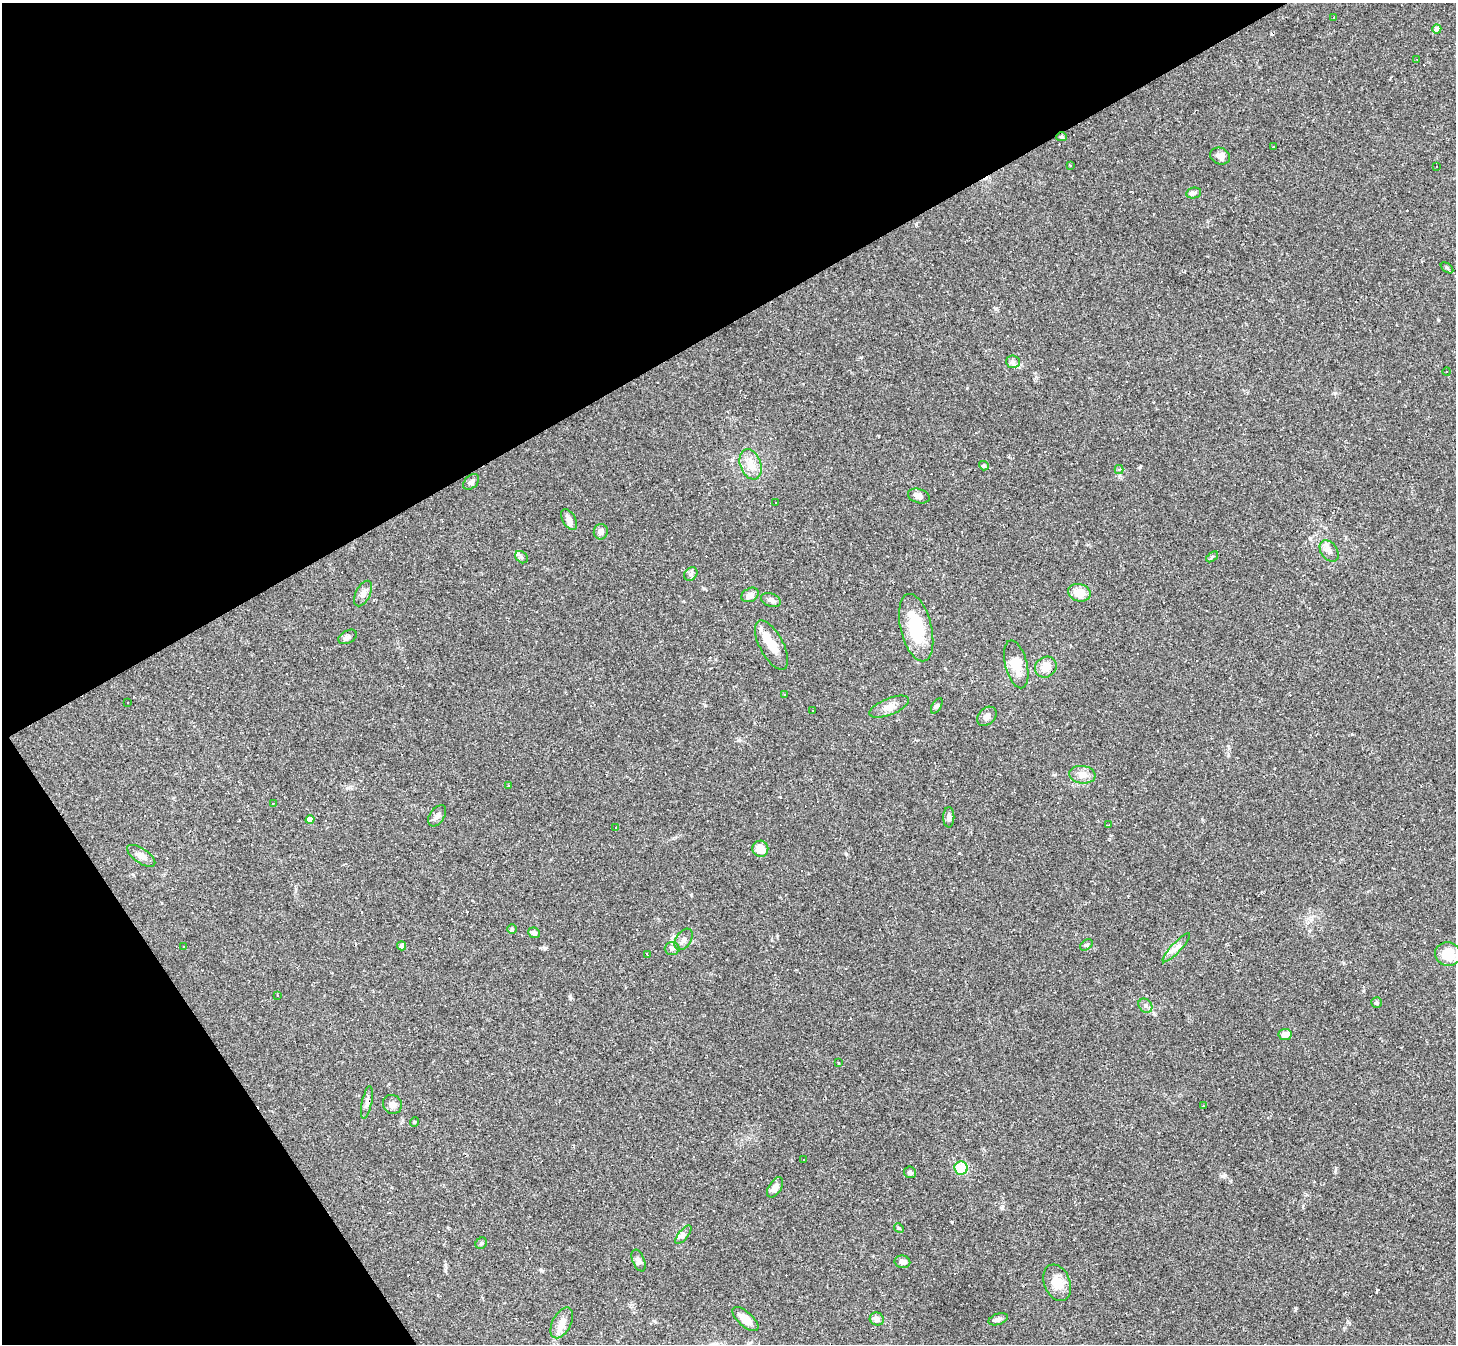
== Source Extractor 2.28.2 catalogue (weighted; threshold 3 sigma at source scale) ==
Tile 5 of 4 x 4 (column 1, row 2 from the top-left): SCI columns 1-1454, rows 2974-4315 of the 5818 x 5809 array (HDU 1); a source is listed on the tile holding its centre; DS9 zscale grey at full resolution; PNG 1458 x 1346 px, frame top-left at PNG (2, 3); each listed source drawn as its Kron ellipse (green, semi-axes under 4 px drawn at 4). Shown black and unused: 31% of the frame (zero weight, under 2 of 3 exposures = <1% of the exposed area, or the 3 px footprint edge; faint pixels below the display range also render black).
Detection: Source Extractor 2.28.2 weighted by HDU 2 'WHT'; one run over the whole footprint, this tile lists its part. Background 0.0487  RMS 0.0051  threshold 0.0227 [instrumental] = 3 sigma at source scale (4.5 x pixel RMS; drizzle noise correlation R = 1.50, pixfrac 1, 0.05/0.05 arcsec/px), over >= 5 px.
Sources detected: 147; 1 inside a brighter object's white glare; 63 cosmic-ray / hot-pixel residue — neither listed nor drawn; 1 inside a brighter listed object's ellipse — not listed separately; the other 82 listed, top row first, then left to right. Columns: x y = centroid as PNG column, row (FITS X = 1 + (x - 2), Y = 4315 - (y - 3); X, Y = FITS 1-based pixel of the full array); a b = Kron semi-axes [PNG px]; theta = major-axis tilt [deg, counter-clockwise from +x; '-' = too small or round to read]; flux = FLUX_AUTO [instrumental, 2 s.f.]
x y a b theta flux
1334 17 3 3 - 1.3
1437 29 4 4 - 2.2
1417 59 3 2 - 0.31
1062 137 5 4 - 0.7
1273 147 3 3 - 7.1
1220 156 10 8 -23 2.7
1070 165 3 3 - 0.49
1436 166 3 2 - 0.41
1194 193 7 5 12 1.6
1447 268 7 3 -37 0.62
1013 362 6 6 - 1.4
1447 372 4 3 - 0.56
751 464 15 10 -69 5.4
984 466 5 4 - 0.89
1119 469 4 4 - 0.76
471 482 9 6 44 1.4
919 496 11 7 -18 2.4
776 502 3 3 - 14
569 520 11 6 -60 2.4
601 532 7 7 - 2
1329 551 12 8 -56 3
522 557 7 5 -40 1.1
1212 557 7 3 38 0.59
691 574 7 6 - 1.3
1079 593 11 8 -15 7.3
363 594 14 7 62 2.6
750 595 9 6 28 2.3
771 600 10 6 -20 1.7
916 628 34 15 -76 23
348 637 10 6 30 1.6
771 645 27 11 -62 8.7
1016 664 24 11 -76 9.9
1046 667 11 10 - 5.3
784 694 3 2 - 0.27
128 703 3 2 - 0.47
937 706 8 4 58 0.98
889 707 21 8 22 4.5
813 711 2 2 - 0.37
987 716 11 8 44 2.3
1082 775 13 9 -7 3.6
508 785 3 3 - 0.78
273 803 3 3 - 0.34
437 816 12 7 56 2.1
949 817 10 5 89 1.7
310 820 4 4 - 4.3
1109 825 2 2 - 0.34
616 827 3 2 - 0.32
760 849 8 8 - 6.6
141 856 16 7 -34 3
512 929 5 5 - 0.73
534 933 6 5 - 1.7
684 939 12 7 56 2.3
1086 945 7 4 34 0.78
184 946 3 2 - 0.71
402 946 4 4 - 1.7
672 948 7 6 - 1.5
1176 948 19 5 47 2.6
647 954 4 2 - 0.52
1448 954 13 11 -12 10
277 995 2 2 - 0.46
1376 1003 5 5 - 0.75
1145 1006 8 6 -46 1.3
1285 1034 6 5 - 3.3
838 1062 3 3 - 2.7
367 1102 16 5 78 2.1
392 1104 10 9 - 2.1
1203 1106 3 3 - 0.81
414 1122 5 3 - 0.43
804 1160 2 2 - 0.43
961 1168 7 6 - 14
910 1172 6 6 - 1.1
775 1187 11 6 58 2.7
899 1228 5 4 - 0.64
683 1235 11 5 50 1.5
481 1243 6 5 - 0.76
639 1261 11 6 -67 1.6
902 1262 8 6 -13 1.9
1057 1283 19 13 -68 8.1
745 1319 16 7 -41 5.9
877 1319 7 6 - 2.2
998 1319 10 5 19 1.4
562 1323 17 9 62 4.1
Overlapping masked pixels (flux is a lower limit): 1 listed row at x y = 1062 137
Unlisted compact peaks at least as high as the median listed source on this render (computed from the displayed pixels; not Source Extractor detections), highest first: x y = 1225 1175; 846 854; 1335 1171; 1296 1308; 861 357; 1377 1290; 1140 467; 1438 320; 1310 538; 570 998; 967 388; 1335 393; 739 740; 1002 1208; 545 948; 916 225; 705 705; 959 853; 996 309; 691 895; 1055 775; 1309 931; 1349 1322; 704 588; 1120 475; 777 936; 1154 1014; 541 1270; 1352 734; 1363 991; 1036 377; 951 1222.